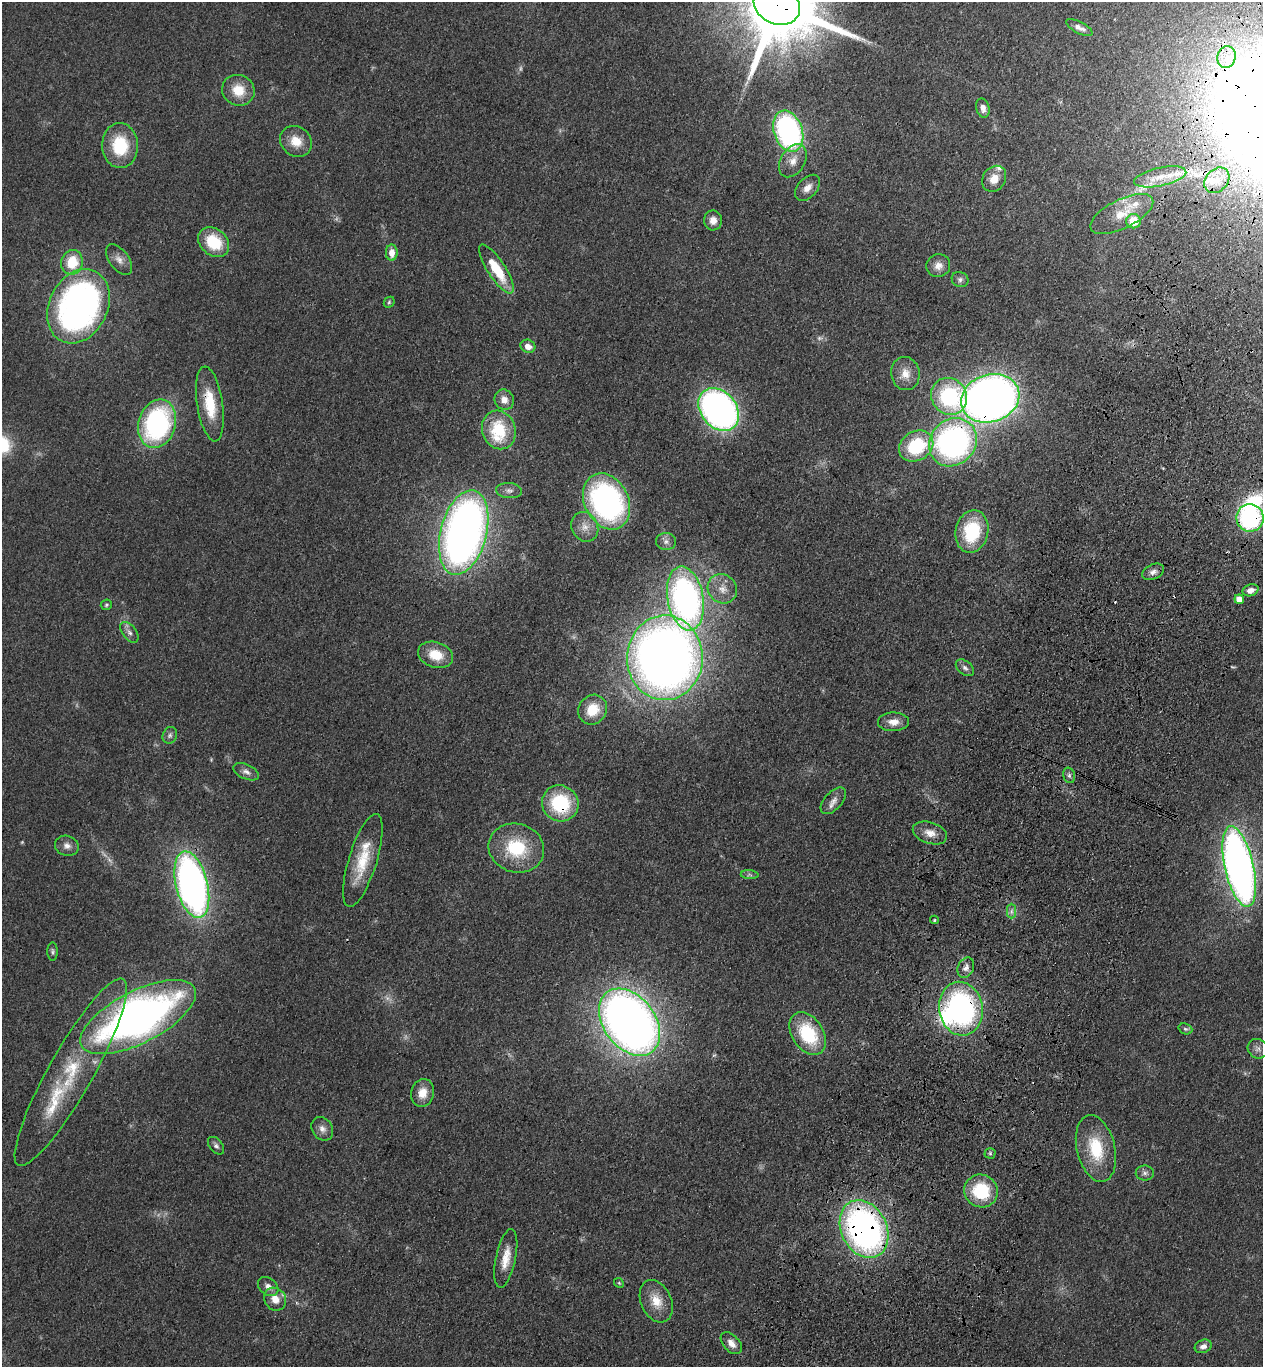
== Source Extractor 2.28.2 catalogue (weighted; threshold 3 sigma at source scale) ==
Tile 10 of 4 x 4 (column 2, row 3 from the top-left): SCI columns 1509-2769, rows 1415-2779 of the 5668 x 5559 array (HDU 1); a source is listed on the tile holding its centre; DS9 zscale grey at full resolution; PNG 1265 x 1369 px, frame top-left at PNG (2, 2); each listed source drawn as its Kron ellipse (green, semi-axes under 4 px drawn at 4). Shown black and unused: <1% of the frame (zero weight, under 3 of 4 exposures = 6% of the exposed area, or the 3 px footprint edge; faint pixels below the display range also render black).
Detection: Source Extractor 2.28.2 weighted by HDU 2 'WHT'; one run over the whole footprint, this tile lists its part. Background 0.0513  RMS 0.0058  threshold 0.0259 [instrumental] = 3 sigma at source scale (4.5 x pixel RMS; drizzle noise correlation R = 1.50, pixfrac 1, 0.05/0.05 arcsec/px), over >= 5 px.
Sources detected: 114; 8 too faint to see at this stretch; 2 inside a brighter object's white glare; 4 cosmic-ray / hot-pixel residue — neither listed nor drawn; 7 inside a brighter listed object's ellipse — not listed separately; the other 93 listed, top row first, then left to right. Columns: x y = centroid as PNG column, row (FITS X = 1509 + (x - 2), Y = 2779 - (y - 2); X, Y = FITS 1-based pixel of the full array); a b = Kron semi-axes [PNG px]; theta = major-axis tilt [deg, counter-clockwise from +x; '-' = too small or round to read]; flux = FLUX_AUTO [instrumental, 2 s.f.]
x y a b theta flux
777 5 24 19 -26 10000
1079 27 15 5 -27 3.7
1226 57 11 9 72 7.2
238 90 16 15 - 13
983 108 10 6 -76 3.7
788 131 21 14 -71 140
296 141 17 14 -40 9.9
120 146 22 18 -88 29
793 161 18 12 58 7.4
1160 177 27 9 12 11
994 179 14 11 56 6.9
1217 180 14 11 48 8.1
807 188 15 9 48 4.9
1122 214 34 14 27 15
713 220 10 9 - 4.5
1134 221 7 7 - 16
214 242 17 13 -40 25
392 253 8 6 87 5.5
119 260 18 9 -53 4.8
72 262 12 11 - 19
938 266 12 11 - 4.9
496 269 28 9 -57 22
960 279 8 7 - 2.1
389 302 6 5 - 0.92
78 306 39 29 64 220
528 346 7 6 - 4.5
905 374 16 14 -80 7.9
949 396 19 17 -54 56
990 398 30 23 19 560
504 400 10 9 - 5.3
210 404 38 13 -81 22
719 409 24 18 -51 260
157 424 25 18 74 110
499 430 20 16 -69 29
953 442 25 22 45 180
916 446 18 14 31 40
509 491 13 7 -4 3
606 501 29 22 -64 160
1250 518 14 13 - 80
585 527 15 13 -61 6.7
972 531 21 16 77 35
464 533 43 23 76 400
666 541 10 8 1 2.9
1153 572 12 7 25 3.2
722 589 15 14 - 7.7
1250 590 8 6 18 3.6
685 598 32 18 -80 210
1239 599 5 4 - 5.5
106 605 6 5 - 0.96
129 632 12 7 -53 2.9
436 655 18 12 -18 14
665 658 42 38 88 640
965 668 10 6 -39 2.2
593 710 15 14 - 15
894 722 15 9 1 5.9
170 735 8 7 - 1.8
246 772 14 7 -24 3.2
1069 775 8 6 -75 1.6
833 801 16 9 47 4.3
560 803 19 17 -35 41
930 833 18 10 -18 6.2
67 846 12 10 -18 3.7
516 848 28 24 -16 34
363 860 48 14 73 23
1239 866 41 14 -77 380
750 875 9 4 -3 1.3
192 885 34 16 -76 300
1011 911 7 4 89 1.7
935 920 4 4 - 0.81
53 952 9 5 -90 1.3
966 968 10 8 64 3
961 1009 27 22 -81 140
138 1017 63 26 27 320
629 1022 37 25 -53 540
1185 1029 7 5 -20 1.3
808 1034 23 15 -57 37
1258 1049 10 9 - 3.2
71 1072 107 22 61 58
422 1093 14 11 75 8
322 1129 12 10 -56 3.9
216 1146 10 6 -51 2
1096 1148 34 19 -76 27
990 1153 5 5 - 1
1145 1173 9 7 1 2.2
981 1191 17 16 - 32
864 1229 30 22 -63 230
506 1258 30 10 78 10
619 1283 5 4 - 0.76
268 1287 11 8 -39 3.6
275 1299 12 10 -52 6.8
656 1301 22 15 -66 12
731 1343 13 8 -47 4.7
1203 1346 9 6 20 3.2
Overlapping masked pixels (flux is a lower limit): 11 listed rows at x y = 777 5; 496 269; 990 398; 210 404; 953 442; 1250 518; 1250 590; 560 803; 1239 866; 961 1009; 864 1229
Isophote crosses this tile's border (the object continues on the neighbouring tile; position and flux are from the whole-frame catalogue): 2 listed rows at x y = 777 5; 1239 866